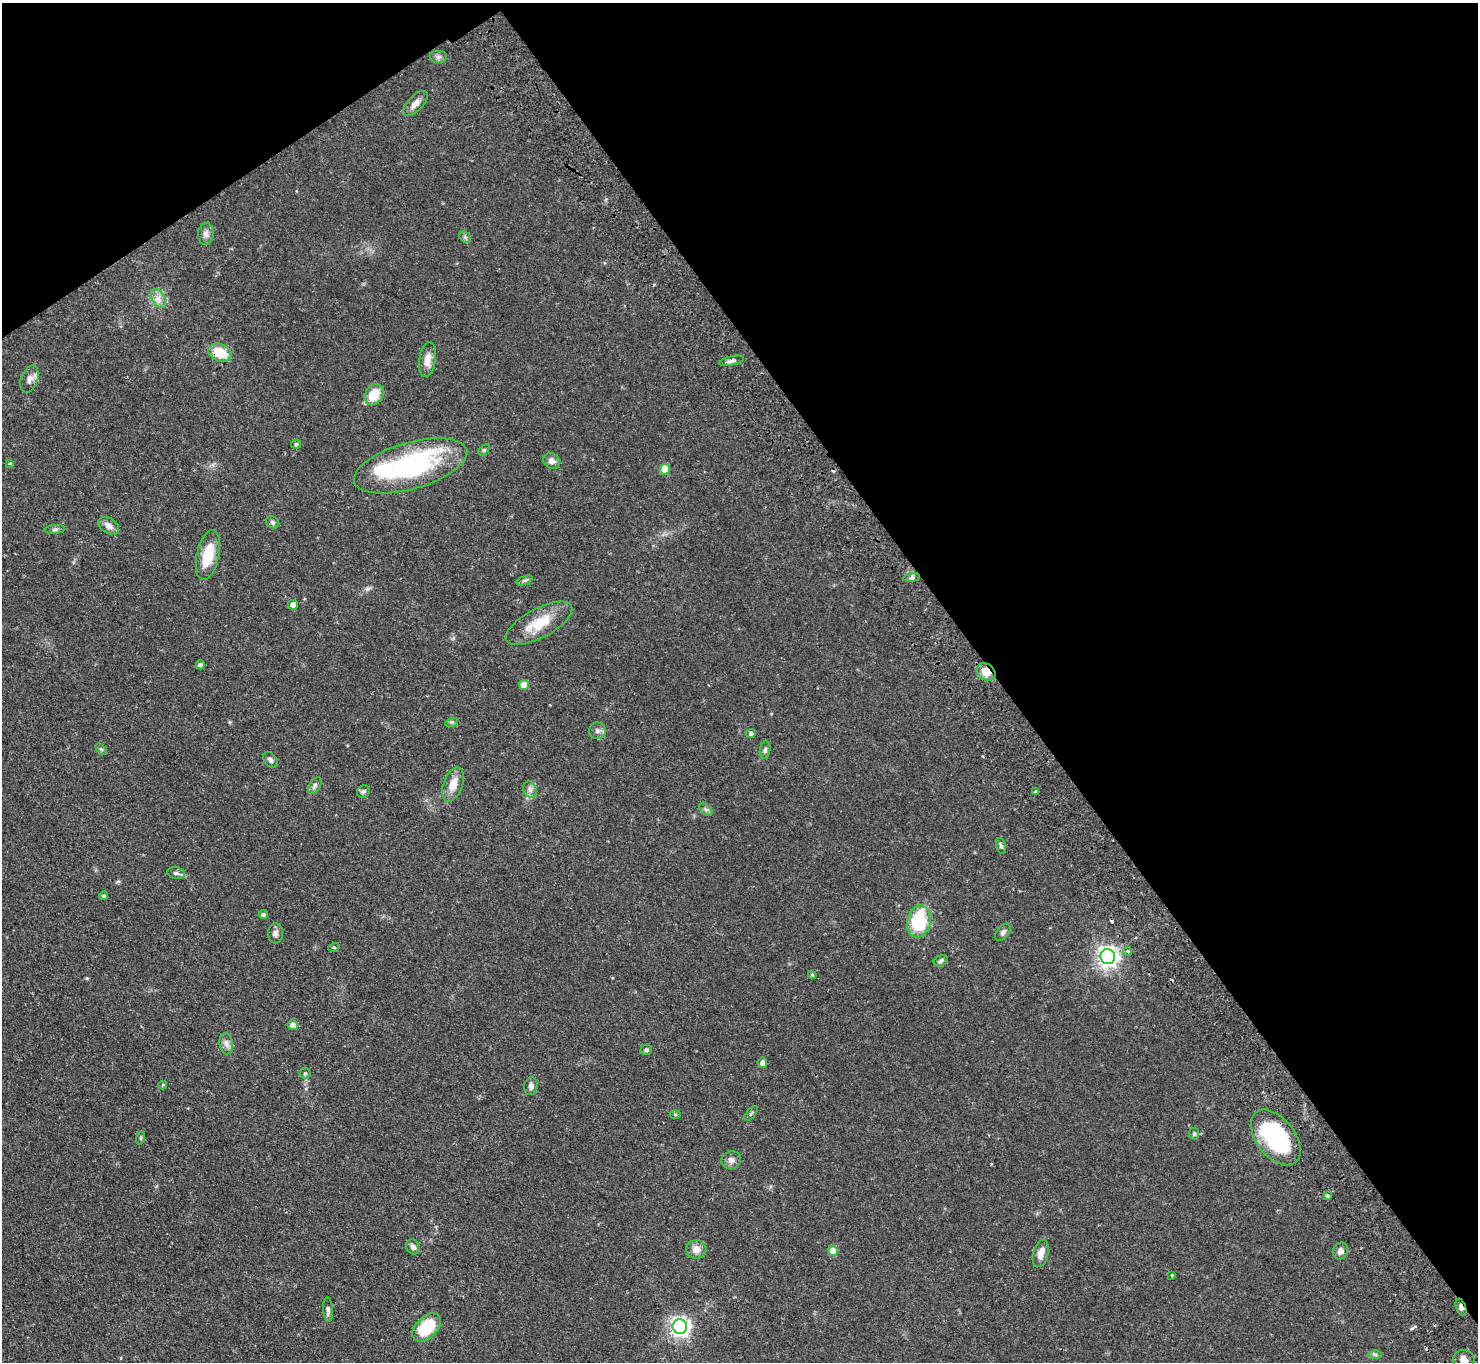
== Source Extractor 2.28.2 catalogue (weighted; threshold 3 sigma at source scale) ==
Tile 3 of 4 x 4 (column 3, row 1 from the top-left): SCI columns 3001-4476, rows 4415-5774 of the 6001 x 5970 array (HDU 1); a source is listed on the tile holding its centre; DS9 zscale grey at full resolution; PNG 1480 x 1364 px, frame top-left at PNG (2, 3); each listed source drawn as its Kron ellipse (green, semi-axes under 4 px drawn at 4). Shown black and unused: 37% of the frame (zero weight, under 2 of 3 exposures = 3% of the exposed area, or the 3 px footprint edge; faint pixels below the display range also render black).
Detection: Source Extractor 2.28.2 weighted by HDU 2 'WHT'; one run over the whole footprint, this tile lists its part. Background 0.0556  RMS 0.0048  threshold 0.0216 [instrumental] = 3 sigma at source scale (4.5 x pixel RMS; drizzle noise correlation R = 1.50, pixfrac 1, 0.05/0.05 arcsec/px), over >= 5 px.
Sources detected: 81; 1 inside a brighter object's white glare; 3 cosmic-ray / hot-pixel residue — neither listed nor drawn; the other 77 listed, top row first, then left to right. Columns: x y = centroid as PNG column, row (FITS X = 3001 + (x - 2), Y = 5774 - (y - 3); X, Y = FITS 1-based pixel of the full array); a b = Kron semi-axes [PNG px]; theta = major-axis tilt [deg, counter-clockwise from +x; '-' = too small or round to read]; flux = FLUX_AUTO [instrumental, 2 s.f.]
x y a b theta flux
438 57 9 6 0 1.6
415 103 16 7 45 3.1
206 234 11 8 86 2.3
465 237 6 5 - 0.91
159 298 10 6 -59 2.5
220 353 12 8 -19 12
427 360 18 8 81 4.5
732 361 12 4 13 1.4
30 379 14 8 70 2.9
374 395 11 8 57 10
296 444 5 4 - 0.63
484 450 6 4 44 0.71
552 461 9 7 -27 2.5
10 463 3 3 - 1.1
410 466 58 23 16 80
665 469 5 5 - 9.5
272 522 7 5 -33 0.96
109 526 11 7 -35 3.1
55 529 10 4 5 1.1
208 555 25 11 78 14
912 578 8 4 9 1.1
524 580 8 4 19 0.92
293 605 5 5 - 2.8
539 623 37 14 28 14
200 665 4 4 - 1.2
986 672 10 8 -36 5.8
524 685 5 5 - 7.3
452 722 6 4 17 0.78
597 731 8 8 - 1.7
751 734 5 4 - 1.2
101 749 6 4 -44 0.64
765 750 8 5 81 1.1
270 760 9 6 -51 1.5
453 784 18 9 71 6.1
315 786 9 5 58 1.3
530 790 9 6 -70 1.7
363 792 7 6 - 1.1
1036 792 3 3 - 1.9
706 809 8 4 -45 1
1001 846 8 5 -73 1
176 873 9 5 -10 1.2
104 896 4 4 - 0.78
263 915 5 4 - 1.2
919 921 16 12 78 25
1003 932 10 6 51 1.5
275 933 10 7 86 1.7
334 947 5 3 - 0.49
1128 951 4 4 - 0.63
1108 957 7 7 - 270
941 961 7 5 23 1.2
812 975 4 4 - 0.51
293 1025 5 5 - 2.5
226 1044 11 6 -81 2.1
646 1050 6 5 - 0.88
762 1063 5 5 - 2.1
305 1073 5 5 - 0.72
163 1085 4 4 - 0.51
531 1086 9 6 82 1.6
751 1113 9 3 50 0.66
675 1115 5 3 - 0.56
1194 1134 6 5 - 0.7
141 1138 6 4 72 0.63
1276 1138 32 19 -52 51
731 1160 10 9 - 2.3
1327 1196 4 3 - 2.3
413 1247 8 6 -55 1.8
696 1249 10 9 - 3.8
833 1251 5 5 - 8.3
1340 1251 8 7 - 2.1
1041 1254 14 7 74 4.5
1172 1275 3 3 - 0.51
1461 1307 9 5 -71 1.7
328 1310 12 5 -87 1.3
426 1327 17 10 44 18
680 1327 7 7 - 230
1375 1355 6 4 -2 0.83
1464 1360 10 10 - 3.2
Overlapping masked pixels (flux is a lower limit): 4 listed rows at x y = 220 353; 986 672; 1276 1138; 1461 1307
Isophote crosses this tile's border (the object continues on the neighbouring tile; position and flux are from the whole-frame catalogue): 1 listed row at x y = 1464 1360